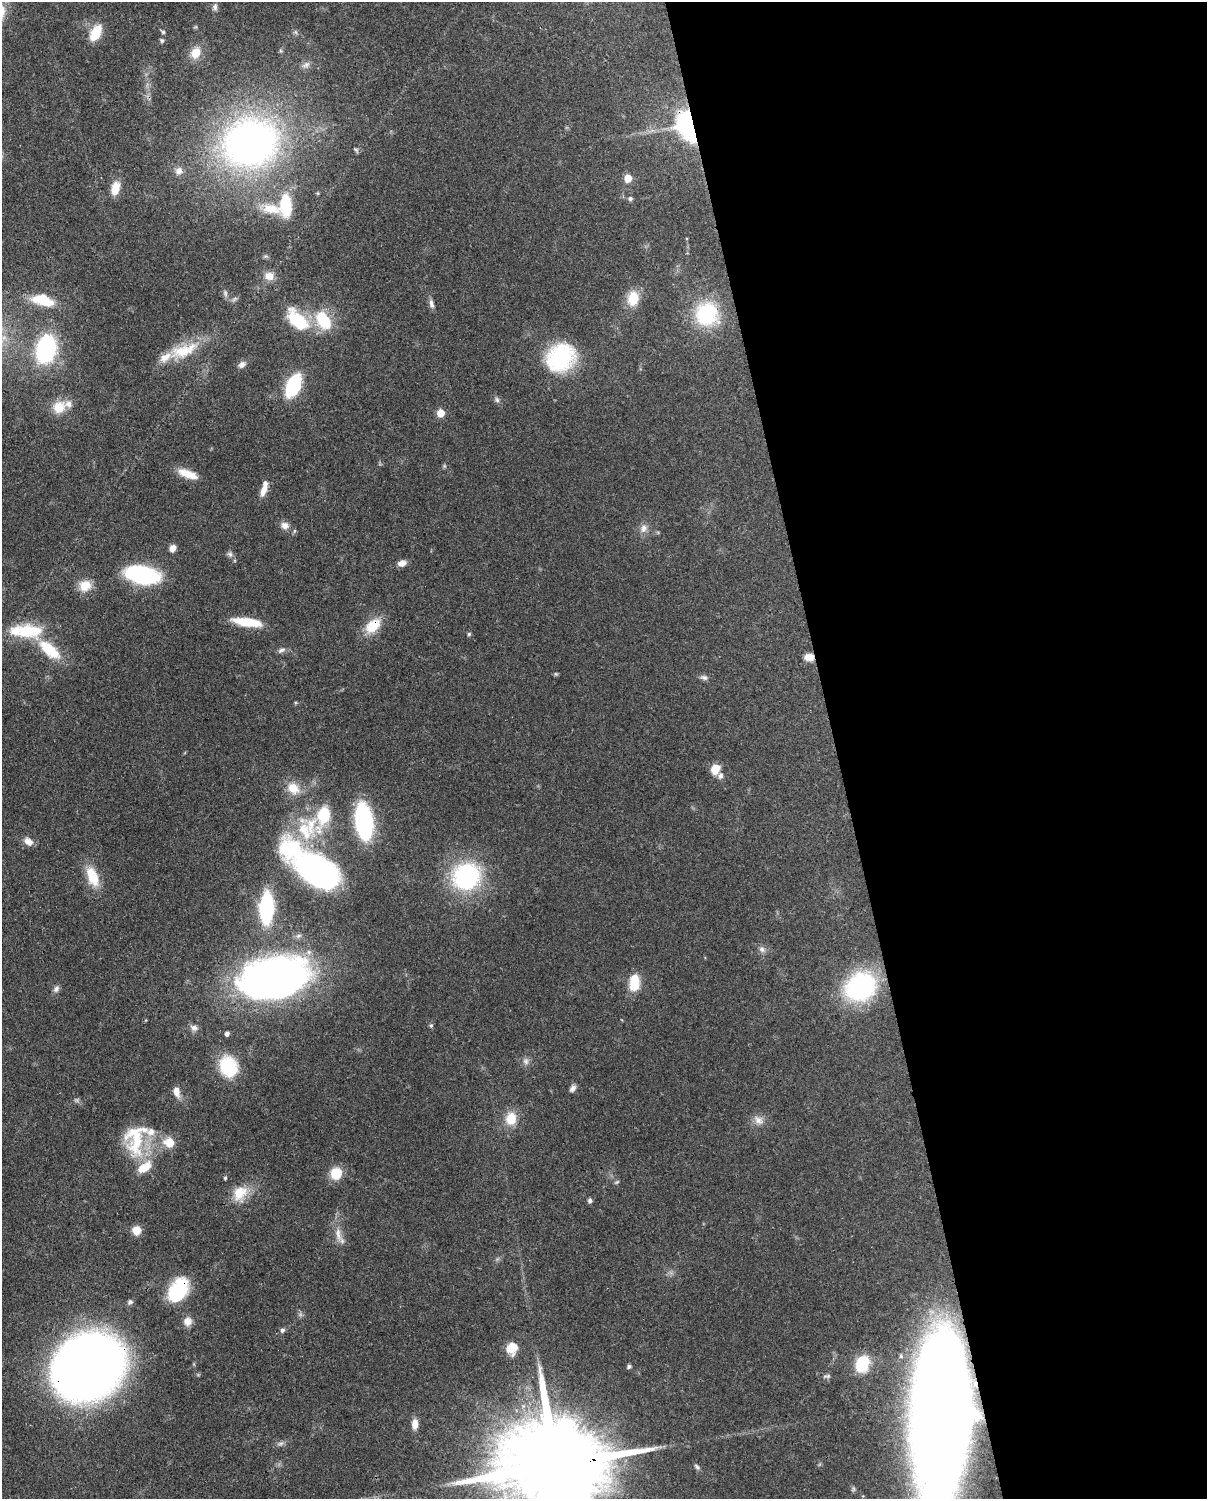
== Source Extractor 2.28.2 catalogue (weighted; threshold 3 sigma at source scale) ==
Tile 8 of 4 x 3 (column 4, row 2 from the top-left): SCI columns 3706-4910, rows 1652-3148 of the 5001 x 4910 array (HDU 1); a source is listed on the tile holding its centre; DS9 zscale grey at full resolution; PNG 1209 x 1501 px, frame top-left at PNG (2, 2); no overlay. Shown black and unused: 31% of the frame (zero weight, under 3 of 4 exposures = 7% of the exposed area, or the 3 px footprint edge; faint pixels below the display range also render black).
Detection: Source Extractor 2.28.2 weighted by HDU 2 'WHT'; one run over the whole footprint, this tile lists its part. Background 0.107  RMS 0.0042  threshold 0.0188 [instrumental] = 3 sigma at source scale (4.5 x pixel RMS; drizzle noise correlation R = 1.50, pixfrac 1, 0.05/0.05 arcsec/px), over >= 5 px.
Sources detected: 114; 2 too faint to see at this stretch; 1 inside a brighter object's white glare — not listed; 9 inside a brighter listed object's ellipse — not listed separately; the other 102 listed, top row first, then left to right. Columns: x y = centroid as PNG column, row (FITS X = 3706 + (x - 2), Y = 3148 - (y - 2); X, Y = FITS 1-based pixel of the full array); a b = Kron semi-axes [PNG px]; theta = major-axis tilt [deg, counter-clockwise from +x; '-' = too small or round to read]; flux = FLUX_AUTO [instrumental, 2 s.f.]
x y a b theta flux
215 7 10 6 90 1.4
96 32 14 7 62 15
163 32 6 5 - 0.76
296 32 7 4 -70 0.72
162 40 6 5 - 0.74
281 51 6 4 -19 0.54
195 53 15 12 60 6.4
306 65 13 8 32 2.1
687 125 27 17 -72 65
250 143 50 43 18 210
356 150 7 4 -40 0.7
179 171 11 10 - 2.6
628 178 5 5 - 11
115 188 15 9 75 6.5
317 193 5 3 - 0.41
630 199 6 6 - 0.97
286 205 26 13 -89 17
271 209 28 14 -10 10
269 276 12 10 -8 3.9
225 293 10 5 -77 1.2
633 298 17 12 81 9.3
43 300 24 11 -14 13
431 304 12 6 -77 1.8
707 314 32 30 -72 29
298 320 32 17 -38 19
323 320 20 13 -57 19
46 349 24 16 77 49
184 351 46 18 20 17
561 357 25 22 39 47
242 364 11 8 34 2
293 385 15 8 65 46
497 400 8 6 -72 1.1
59 407 16 14 36 8.4
441 413 5 5 - 11
444 466 6 4 -71 0.55
187 474 24 9 -20 6.8
264 490 15 7 70 3.9
285 525 10 9 - 2.6
643 528 13 10 60 2.8
294 531 6 4 71 0.57
172 548 8 7 - 2.5
230 554 8 6 -74 1.2
402 563 9 7 16 2.8
142 575 25 13 -12 62
85 585 16 14 16 6.5
247 622 31 9 -8 13
373 626 18 12 43 11
27 631 36 17 3 19
469 634 5 5 - 0.6
49 650 27 12 -41 16
281 650 11 6 20 1.4
809 657 10 7 0 4
556 674 5 5 - 0.55
704 677 10 7 -18 1.4
715 769 10 8 61 6.2
720 776 9 7 82 1.6
293 788 18 14 -34 6.9
324 815 30 15 70 18
364 821 23 11 -83 85
305 831 40 19 -70 21
28 841 10 7 -37 3.4
315 868 48 20 -37 180
92 876 21 11 -69 12
466 876 26 24 49 58
266 908 20 9 88 59
762 949 9 8 - 1.7
274 978 47 27 12 310
634 983 17 10 88 11
860 987 23 20 33 80
56 989 10 7 62 1.5
431 1025 6 5 - 0.76
194 1028 11 8 -24 1.9
227 1033 4 4 - 1.5
526 1061 10 8 -75 1.9
228 1067 20 16 -65 23
572 1088 9 6 53 1.6
176 1092 13 7 -77 3.5
511 1119 14 11 83 8.6
758 1120 15 10 -37 3.2
137 1140 52 21 75 22
169 1142 6 6 - 14
336 1173 10 9 - 13
225 1178 4 4 - 0.52
617 1182 7 4 44 0.6
240 1193 24 17 53 9.2
590 1200 6 5 - 1.1
136 1230 8 8 - 5.9
338 1234 23 8 -75 4.6
178 1290 24 15 56 29
130 1302 7 6 - 1.1
187 1321 11 11 - 3.2
282 1330 6 6 - 1.1
511 1348 10 9 - 9.9
862 1364 21 17 68 22
88 1366 47 39 33 720
629 1366 5 4 - 0.89
827 1376 11 5 8 1.1
941 1413 99 42 -87 600
415 1424 11 7 88 3.6
280 1444 11 5 17 1.3
555 1465 45 22 7 14000
697 1467 9 5 -49 1
Overlapping masked pixels (flux is a lower limit): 7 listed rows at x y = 687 125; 373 626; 809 657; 178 1290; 88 1366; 941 1413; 555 1465
Isophote crosses this tile's border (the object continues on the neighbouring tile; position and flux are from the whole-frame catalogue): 1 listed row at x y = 555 1465